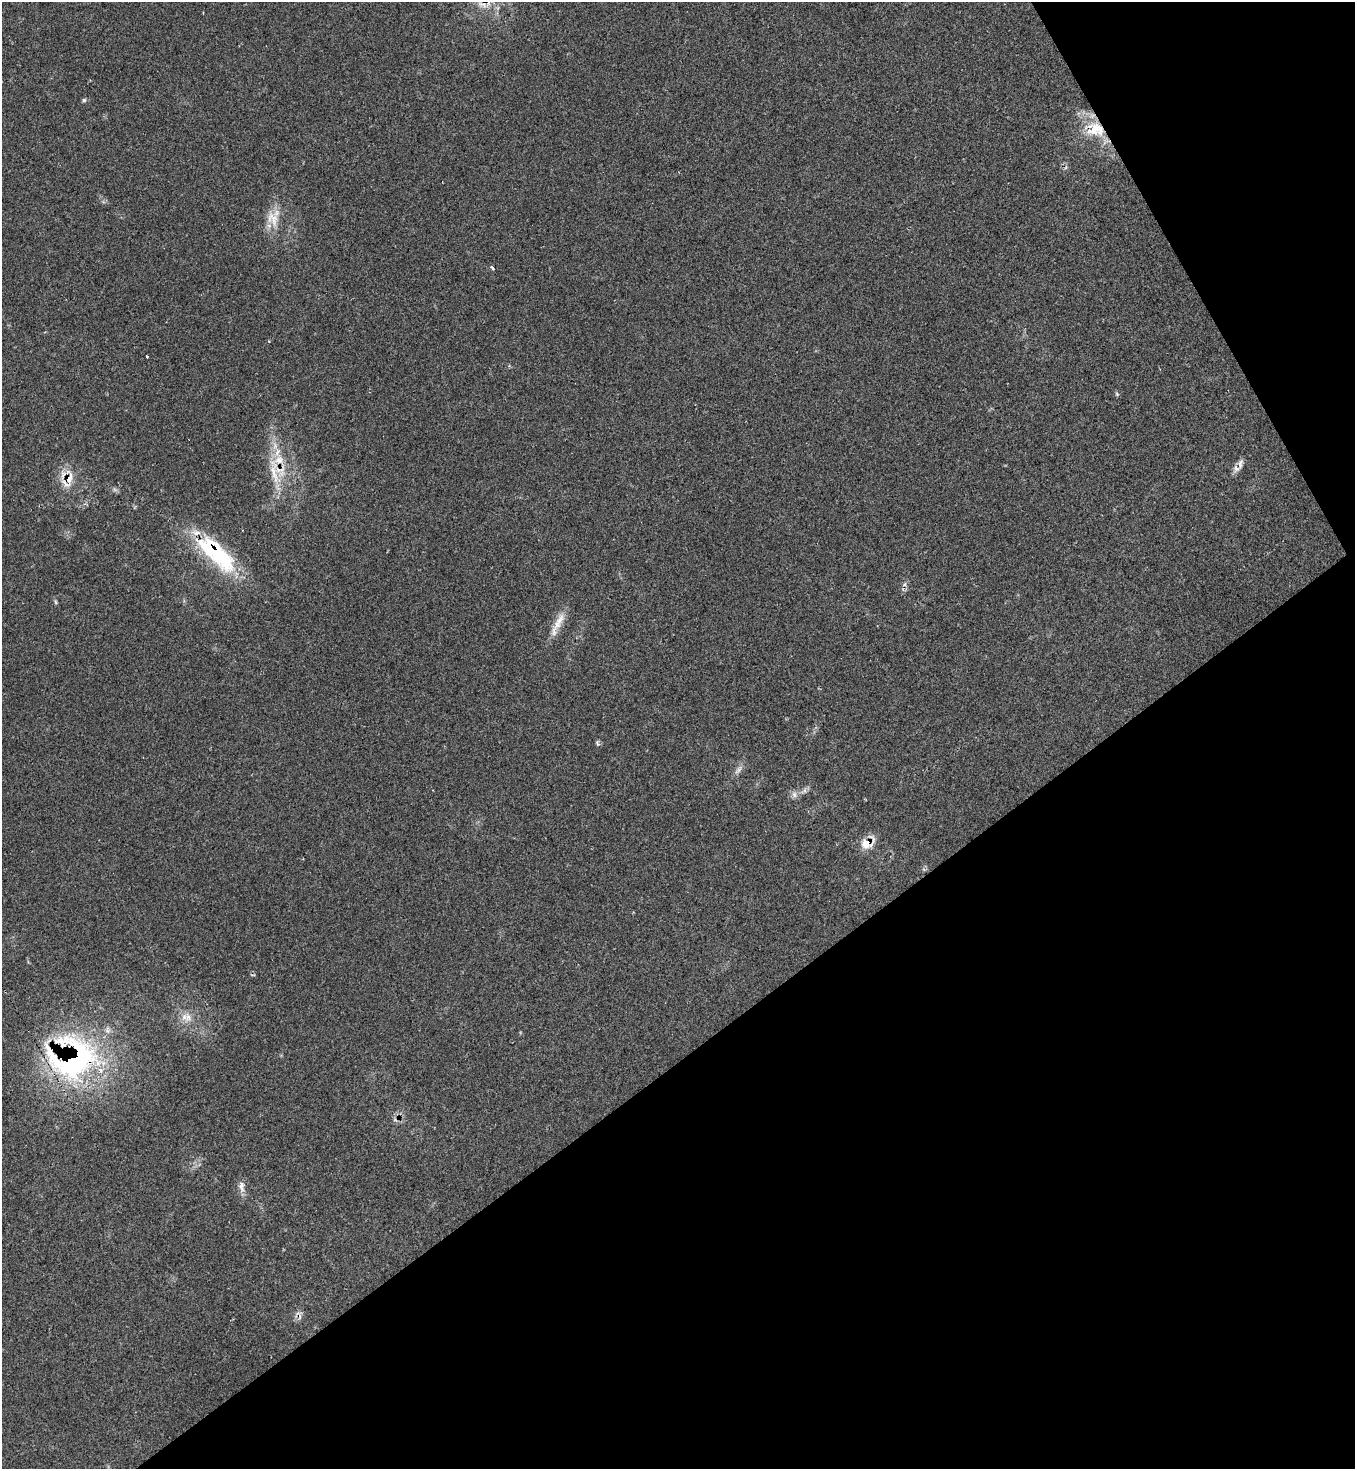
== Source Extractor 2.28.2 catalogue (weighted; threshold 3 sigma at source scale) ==
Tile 12 of 4 x 4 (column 4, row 3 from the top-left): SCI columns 4213-5565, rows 1486-2952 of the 5874 x 5886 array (HDU 1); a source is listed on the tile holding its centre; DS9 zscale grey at full resolution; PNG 1357 x 1471 px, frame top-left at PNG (2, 2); no overlay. Shown black and unused: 33% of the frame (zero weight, under 2 of 3 exposures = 1% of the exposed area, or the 3 px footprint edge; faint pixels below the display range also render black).
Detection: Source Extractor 2.28.2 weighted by HDU 2 'WHT'; one run over the whole footprint, this tile lists its part. Background 0.0689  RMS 0.0065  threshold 0.0294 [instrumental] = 3 sigma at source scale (4.5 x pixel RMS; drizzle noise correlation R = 1.50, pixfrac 1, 0.05/0.05 arcsec/px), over >= 5 px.
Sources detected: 26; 1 cosmic-ray / hot-pixel residue — not listed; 3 inside a brighter listed object's ellipse — not listed separately; the other 22 listed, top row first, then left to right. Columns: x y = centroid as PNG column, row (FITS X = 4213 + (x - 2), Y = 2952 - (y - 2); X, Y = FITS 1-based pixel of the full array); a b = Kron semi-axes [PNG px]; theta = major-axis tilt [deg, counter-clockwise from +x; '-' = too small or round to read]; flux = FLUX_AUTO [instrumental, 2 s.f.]
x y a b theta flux
482 5 20 8 -21 7.5
84 100 5 5 - 1.2
1095 129 30 21 -11 25
273 219 26 16 -72 13
493 268 4 3 - 4.1
146 356 3 3 - 5.1
1117 394 6 5 - 0.95
1236 468 10 10 - 3.3
274 471 49 12 -79 21
68 479 24 13 70 13
216 553 63 22 -44 61
904 584 7 5 59 1.6
56 602 6 4 -87 0.9
559 622 30 10 63 9.9
597 743 9 4 -67 1.1
738 770 15 6 49 3.1
804 791 12 3 35 1.9
794 795 9 7 -89 2.5
867 843 17 11 37 11
188 1017 15 11 84 7
72 1058 62 52 -7 170
241 1186 16 8 -84 4.3
Overlapping masked pixels (flux is a lower limit): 7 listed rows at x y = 482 5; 1095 129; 274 471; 68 479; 216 553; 867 843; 72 1058
Isophote crosses this tile's border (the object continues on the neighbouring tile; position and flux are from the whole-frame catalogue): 1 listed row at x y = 482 5